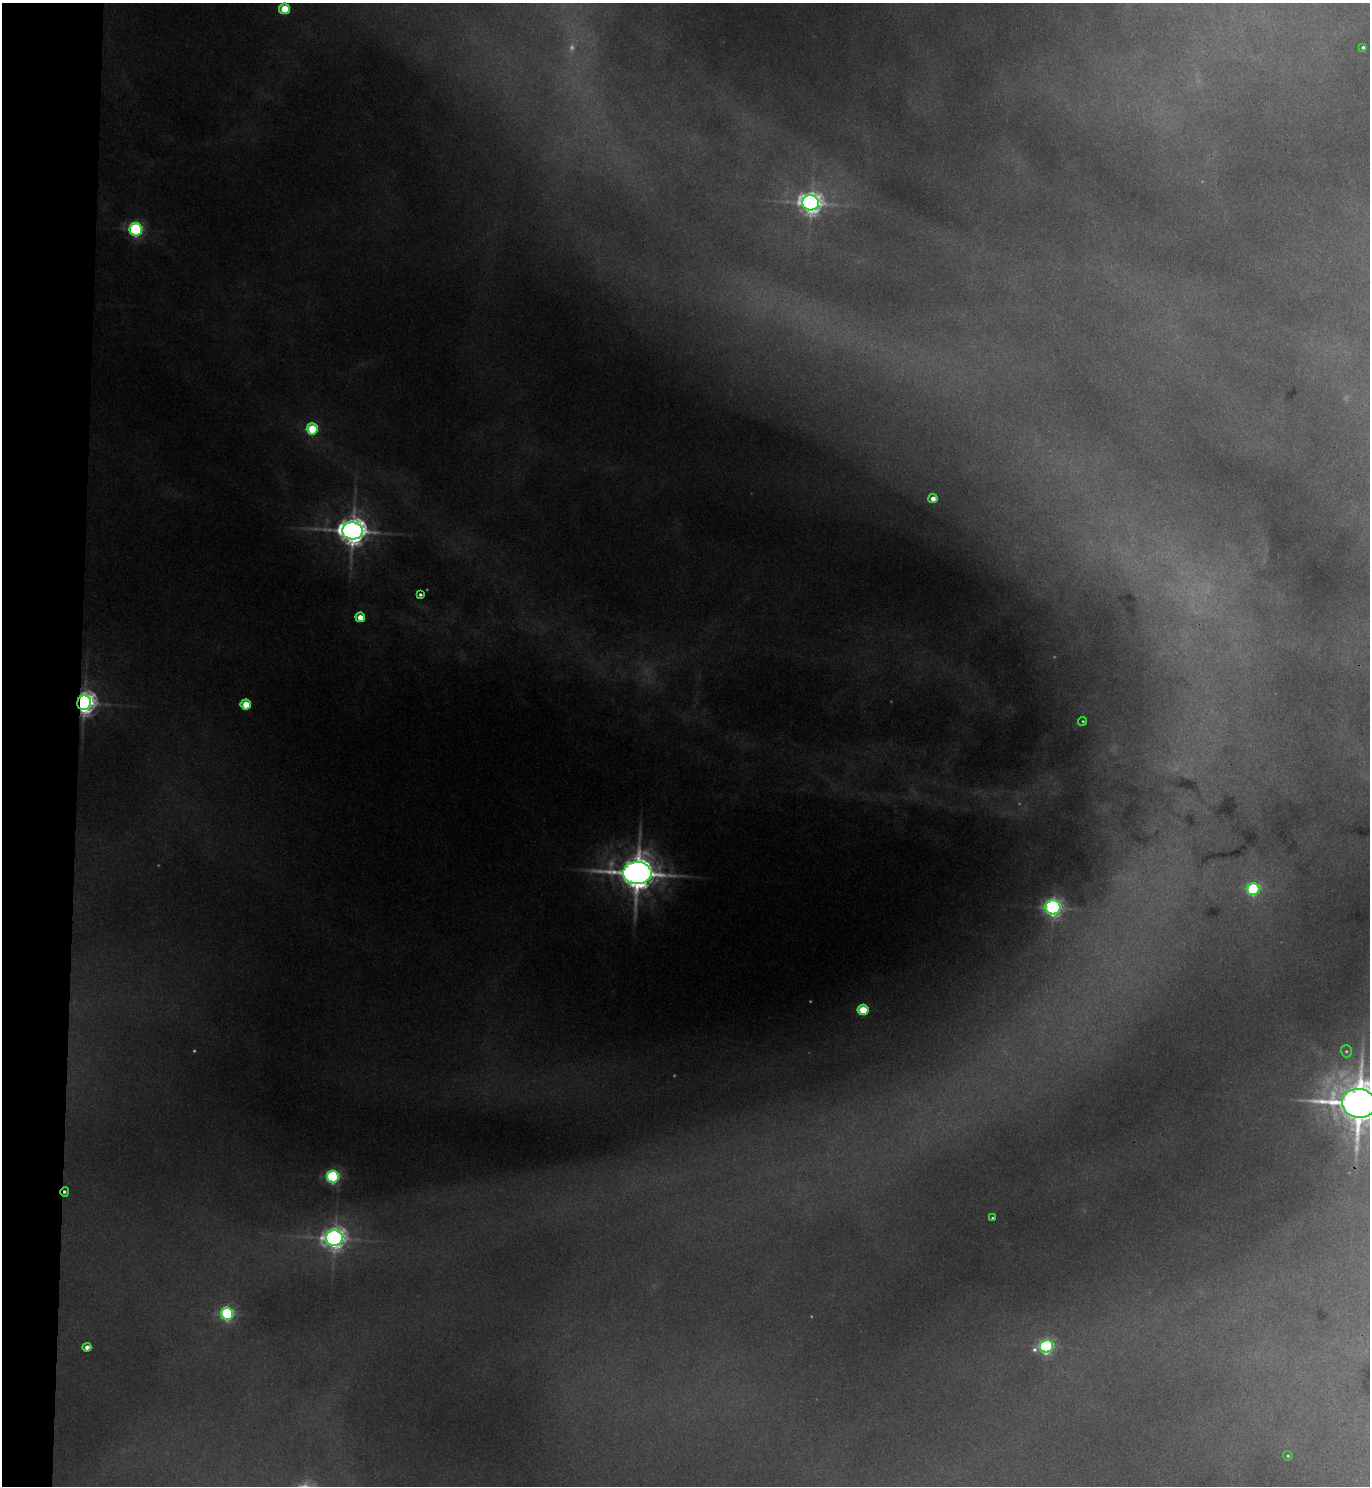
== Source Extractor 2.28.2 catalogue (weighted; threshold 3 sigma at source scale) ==
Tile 4 of 3 x 3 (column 1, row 2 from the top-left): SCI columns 171-1538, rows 1495-2978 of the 4546 x 4474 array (HDU 1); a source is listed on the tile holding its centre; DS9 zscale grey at full resolution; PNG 1372 x 1488 px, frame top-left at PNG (2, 3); each listed source drawn as its Kron ellipse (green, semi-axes under 4 px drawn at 4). Shown black and unused: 6% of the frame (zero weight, under 3 of 4 exposures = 6% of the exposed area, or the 3 px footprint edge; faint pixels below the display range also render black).
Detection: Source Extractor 2.28.2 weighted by HDU 2 'WHT'; one run over the whole footprint, this tile lists its part. Background 0.178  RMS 0.0099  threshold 0.0446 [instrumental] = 3 sigma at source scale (4.5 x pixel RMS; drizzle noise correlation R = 1.50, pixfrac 1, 0.05/0.05 arcsec/px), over >= 5 px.
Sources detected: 35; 9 too faint to see at this stretch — neither listed nor drawn; the other 26 listed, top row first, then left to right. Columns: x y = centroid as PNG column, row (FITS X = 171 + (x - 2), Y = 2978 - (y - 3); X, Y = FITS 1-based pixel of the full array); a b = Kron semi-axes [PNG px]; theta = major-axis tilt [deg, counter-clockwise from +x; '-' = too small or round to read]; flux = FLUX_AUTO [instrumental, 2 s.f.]
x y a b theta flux
284 9 5 5 - 61
1363 47 3 3 - 2.3
811 203 8 7 - 1100
136 229 6 6 - 310
312 429 5 5 - 94
933 499 4 4 - 11
353 531 10 8 -4 2200
420 595 4 4 - 3.1
360 617 5 4 - 27
84 703 7 6 - 1300
246 704 5 5 - 49
1083 721 4 4 - 1.7
637 873 14 11 -2 4100
1253 889 6 6 - 190
1053 907 7 7 - 600
863 1010 5 5 - 78
1346 1051 6 5 - 2.2
1359 1103 17 14 -9 5500
333 1177 6 6 - 270
65 1192 5 3 - 3.1
992 1218 3 3 - 1.8
334 1238 8 7 - 1000
227 1314 6 6 - 260
1046 1346 7 6 - 370
87 1347 4 4 - 8.7
1288 1456 5 4 - 1.6
Overlapping masked pixels (flux is a lower limit): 2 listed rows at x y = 84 703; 65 1192
Isophote crosses this tile's border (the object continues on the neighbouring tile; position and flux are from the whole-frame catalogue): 1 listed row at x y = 1359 1103